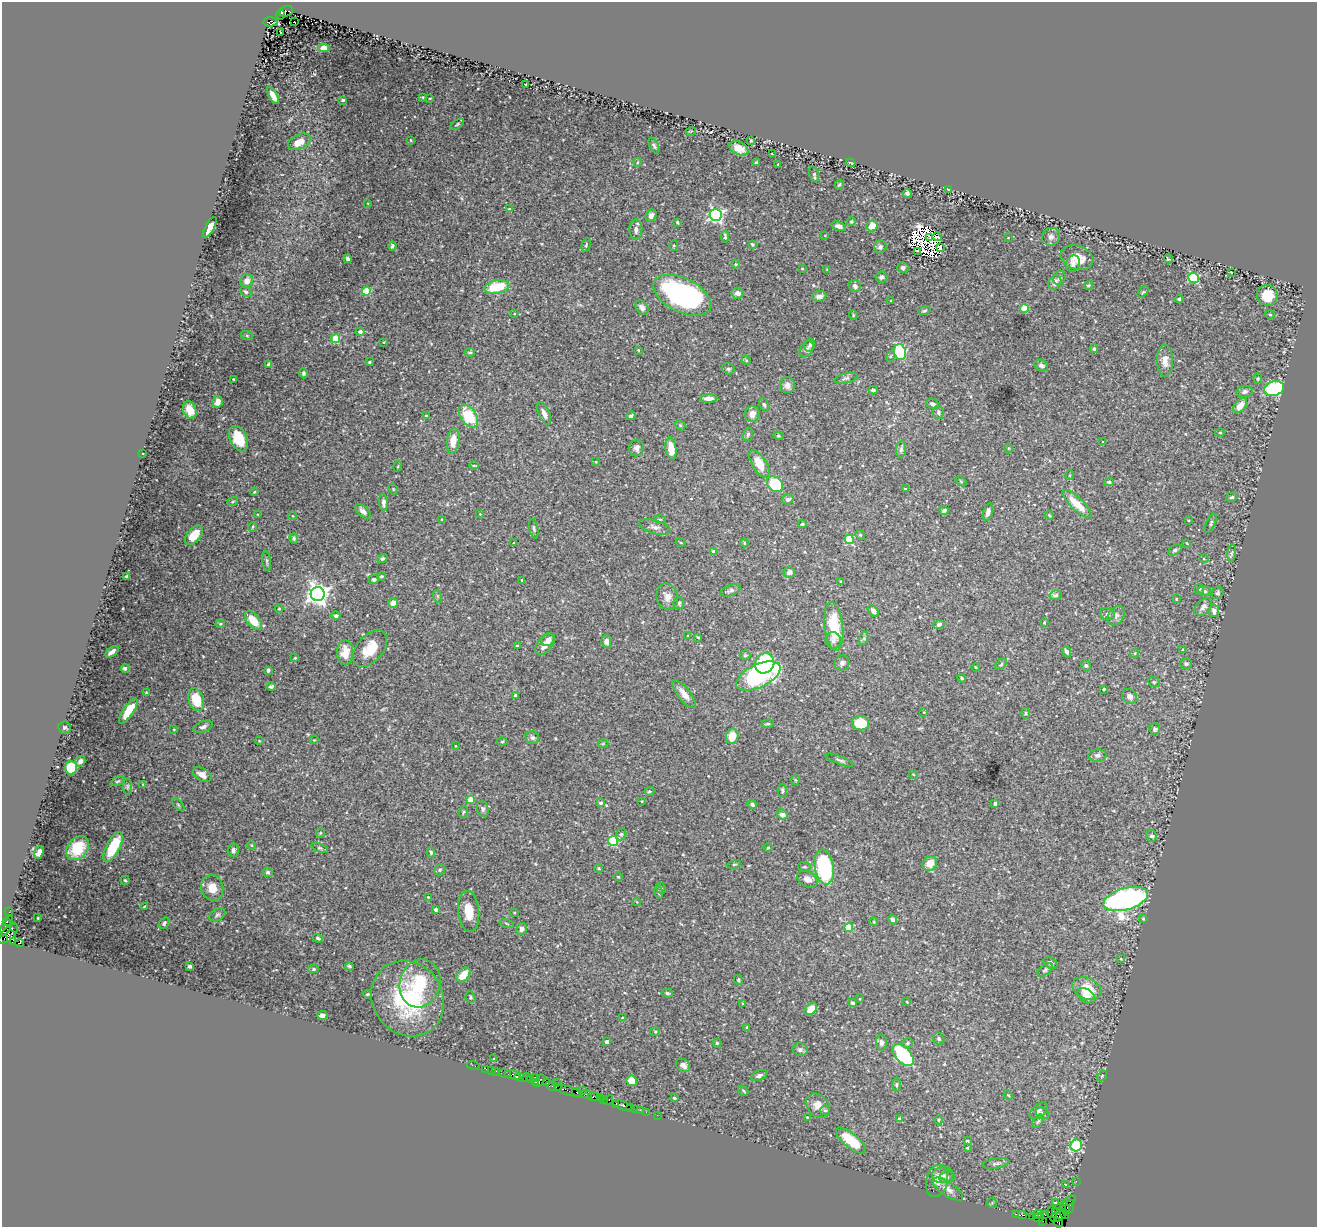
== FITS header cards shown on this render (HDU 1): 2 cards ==
NAXIS1  =                 1315
NAXIS2  =                 1225

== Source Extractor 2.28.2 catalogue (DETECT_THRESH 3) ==
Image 1315 x 1225 px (HDU 1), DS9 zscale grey, 1 PNG px = 1 image px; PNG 1319 x 1229 px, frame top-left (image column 1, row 1225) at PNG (2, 2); each listed source drawn as its Kron ellipse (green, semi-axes under 4 px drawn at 4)
Background 1.72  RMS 0.042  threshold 0.127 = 3 sigma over >= 5 px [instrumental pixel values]
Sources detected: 444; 14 with non-positive FLUX_AUTO (blend fragments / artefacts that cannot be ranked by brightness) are neither listed nor drawn; the other 430 listed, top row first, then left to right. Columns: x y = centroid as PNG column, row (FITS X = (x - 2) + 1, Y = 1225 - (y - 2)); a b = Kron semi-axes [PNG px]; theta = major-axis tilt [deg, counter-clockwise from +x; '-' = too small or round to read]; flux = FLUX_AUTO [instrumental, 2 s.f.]
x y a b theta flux
286 11 7 5 20 1100
280 14 5 3 - 1000
270 22 7 4 4 780
294 22 3 2 - 16
280 32 2 2 - 2.9
324 48 5 4 - 18
526 84 2 2 - 2.2
273 96 9 4 -60 21
422 97 3 3 - 2.4
430 98 3 2 - 2
343 100 3 3 - 5.6
457 124 8 3 34 3.7
691 131 5 3 - 2.2
411 140 3 2 - 2.2
751 140 3 2 - 2.3
299 142 12 7 25 33
654 146 9 4 -65 4.9
739 148 10 6 -26 25
772 154 3 2 - 1.8
638 162 4 3 - 2.3
756 163 4 3 - 5.2
850 163 5 2 - 2.1
778 164 3 2 - 1.8
814 174 8 5 -76 4.9
839 184 5 3 - 3.7
948 189 4 2 - 2
907 193 4 4 - 5.9
368 203 4 2 - 1.9
509 209 4 4 - 3.7
651 215 6 5 - 11
716 215 6 6 - 660
851 221 4 4 - 3.4
677 222 3 3 - 3
839 226 7 4 -17 11
872 226 6 5 - 25
210 227 11 4 61 22
636 230 10 6 -89 13
825 235 4 2 - 1.7
725 237 6 3 -84 5.2
929 237 3 2 - 2.8
937 237 5 2 - 6.7
1051 237 9 8 - 12
1008 238 2 2 - 1.5
752 244 3 3 - 3.9
586 245 7 4 76 3.8
674 245 5 4 - 3.1
392 246 4 3 - 5
880 247 6 6 - 7.5
940 248 4 3 - 4.9
918 251 3 2 - 8.1
1077 258 17 12 -18 46
348 259 4 4 - 7.1
1168 259 4 3 - 3
736 264 4 4 - 2.8
1073 264 8 6 72 11
903 267 5 5 - 8.1
802 268 4 3 - 2.1
827 269 4 2 - 1.8
1231 272 3 2 - 2.4
882 277 6 5 - 7
1059 278 7 6 - 7.2
1193 278 5 5 - 220
247 281 7 6 - 19
1055 283 7 6 - 18
1088 285 4 4 - 4.2
855 286 6 5 - 9.6
497 287 13 6 11 100
367 291 4 4 - 120
246 292 6 5 - 5.7
1143 292 6 4 44 4.3
738 293 6 5 - 16
682 295 31 17 -26 530
1267 295 10 10 - 47
819 296 7 5 8 12
1179 299 4 4 - 3.2
891 301 2 2 - 2.3
642 307 8 5 -54 11
1024 308 4 4 - 80
924 311 6 3 18 3.6
514 314 3 2 - 2.1
1270 314 4 4 - 3.2
853 315 4 4 - 2.8
360 332 4 4 - 9.7
247 336 6 4 -20 3.7
335 339 4 4 - 120
384 342 2 2 - 2.1
810 345 7 5 79 5.7
806 349 9 6 58 8.2
1094 349 4 4 - 7.7
638 350 3 3 - 2.5
470 352 5 4 - 4.4
900 352 8 6 -76 220
891 356 5 3 - 3.8
746 360 5 4 - 2.9
1165 361 16 8 -89 27
369 362 3 3 - 3.5
269 364 4 4 - 12
1041 365 7 5 -30 9.6
728 369 6 5 - 5.4
304 373 5 4 - 6.1
846 378 12 5 12 7.5
1258 378 5 4 - 3.8
233 379 2 2 - 2.1
787 385 8 7 - 13
1274 388 10 7 15 210
873 390 4 3 - 4.8
1245 392 8 5 14 8.2
709 398 8 4 1 16
217 402 6 5 - 22
932 404 7 5 -29 10
764 405 7 4 -68 5.1
1240 405 8 5 50 27
190 410 9 6 -68 29
938 412 7 5 -82 6.9
544 414 12 5 -66 17
752 414 8 7 - 17
426 416 3 3 - 2.4
468 416 13 7 -55 120
631 416 5 3 - 7.3
680 425 6 4 -44 4.1
1220 433 5 3 - 3.2
748 434 7 5 74 4.3
778 436 5 4 - 3.6
238 439 14 8 -64 84
453 441 13 6 82 31
1103 442 3 2 - 1.9
637 448 8 7 - 11
1008 448 5 3 - 3.2
671 449 11 5 -82 43
901 449 8 5 82 6.9
142 454 3 3 - 3.2
596 462 3 2 - 1.7
759 464 15 7 -58 52
474 465 4 3 - 2.3
398 466 5 3 - 3.3
1070 475 5 3 - 2.3
961 481 6 3 -37 2.8
1109 482 5 4 - 3.8
775 484 9 7 -44 150
393 489 5 3 - 2.8
905 489 4 3 - 2.9
254 492 4 3 - 2.3
1232 497 6 4 16 5.4
788 499 6 5 - 7
233 501 5 3 - 2.9
383 503 9 4 -86 8.2
1077 504 19 6 -44 51
363 511 9 5 -43 12
944 511 4 3 - 7.3
988 512 9 4 75 12
258 514 4 3 - 2.6
480 514 3 3 - 1.5
1049 515 4 3 - 2.8
293 516 4 3 - 1.8
442 519 3 3 - 2.6
660 519 5 3 - 3.4
1188 520 3 2 - 1.9
1211 523 10 4 67 6.4
802 524 4 3 - 3.3
252 527 5 3 - 2.3
655 527 16 6 -16 13
534 528 10 4 -80 5.8
194 535 11 6 49 52
860 535 5 4 - 3.9
294 538 5 4 - 4.5
849 539 5 4 - 100
513 543 3 2 - 1.8
681 543 5 3 - 2.3
744 543 4 3 - 2.2
1186 543 4 2 - 1.9
1175 550 7 4 30 5.5
714 551 4 3 - 11
1232 553 9 4 84 5.6
382 558 5 4 - 5.3
1204 559 4 3 - 2.1
267 561 10 3 -84 4.6
789 572 6 5 - 11
127 576 3 3 - 3.2
381 576 4 4 - 3.4
374 579 5 4 - 4.9
522 580 3 3 - 3.2
840 581 3 2 - 1.9
1199 589 5 5 - 4.3
731 590 10 5 20 8.1
1204 591 6 5 - 5.7
1218 593 6 5 - 5.3
318 594 7 7 - 1800
1056 595 6 5 - 6.4
437 596 6 4 -71 3.8
667 597 13 10 -75 22
1176 599 3 2 - 2
393 603 5 4 - 23
679 603 6 5 - 5.2
1203 607 10 7 47 11
279 609 4 3 - 2.3
873 611 6 4 -51 9.6
1214 611 6 5 - 10
1107 614 7 5 -18 5.8
336 616 4 4 - 12
1116 616 10 7 58 11
253 621 11 6 -50 50
1044 623 3 3 - 2.3
220 624 4 4 - 3
939 624 5 4 - 6.5
834 626 24 9 -84 110
688 635 3 2 - 1.8
698 637 4 3 - 2.5
864 638 7 4 73 5
548 640 7 5 37 14
833 640 8 7 - 12
606 641 6 5 - 9.8
545 644 13 7 51 26
517 646 4 3 - 4.4
370 649 22 13 50 65
1183 650 3 3 - 2.8
112 652 7 3 34 14
1066 652 6 4 -67 7.3
345 653 12 8 88 45
1135 653 4 3 - 2.7
745 655 5 5 - 3.9
295 658 4 3 - 2.3
765 663 10 9 - 200
842 663 8 7 - 8.8
1001 664 7 4 42 4.6
1186 664 6 5 - 6.3
1086 666 6 4 -72 4.7
976 667 4 3 - 3
125 668 4 3 - 6.9
268 670 4 3 - 4.6
758 676 24 11 26 390
962 678 4 3 - 3.9
1154 682 6 5 - 4.6
271 686 4 3 - 5
1104 689 3 3 - 4.3
146 693 4 3 - 2.8
684 694 17 6 -53 25
515 695 4 3 - 11
1129 696 8 7 - 12
196 700 12 7 -73 69
128 711 14 5 55 61
924 712 4 3 - 1.9
1025 713 5 3 - 3.3
861 723 8 7 - 76
768 724 6 4 6 4.3
65 727 6 6 - 5.8
203 727 10 5 19 8.6
174 729 3 2 - 2.6
1155 729 6 5 - 5.4
732 736 8 6 76 38
532 738 7 6 - 6.9
314 740 4 3 - 2.2
259 741 4 3 - 2.1
502 742 5 3 - 3
603 744 5 3 - 2.7
455 746 3 2 - 1.6
1097 755 9 6 6 8.5
840 760 15 3 -20 6.8
80 761 5 5 - 10
71 768 7 6 - 82
913 774 4 3 - 2.2
202 775 10 6 -31 19
795 780 5 3 - 2.7
118 781 7 4 26 4
143 784 4 3 - 2.1
127 786 8 4 90 4.8
782 790 7 4 -88 5
649 791 5 3 - 3.5
471 799 4 4 - 55
642 801 3 2 - 2
601 803 4 3 - 6.4
995 803 4 3 - 7
752 804 5 4 - 6.3
178 805 7 3 -45 3.5
483 809 8 5 -73 6.5
463 812 6 3 71 3.4
782 815 5 5 - 16
320 833 5 4 - 3.3
621 834 6 5 - 5.2
1152 836 6 5 - 6
613 841 5 5 - 220
252 845 4 3 - 2.3
113 847 16 7 62 99
78 848 13 10 46 63
320 848 9 4 -21 4.3
768 848 4 3 - 2.3
233 850 7 5 89 8.4
39 852 6 4 71 12
431 852 5 4 - 4.4
930 863 7 6 - 34
734 864 7 3 14 2.6
804 867 6 3 -7 3.6
824 867 17 9 -81 290
599 868 4 3 - 3.1
440 870 6 5 - 4.6
268 872 5 4 - 5.9
618 877 4 4 - 2.8
807 879 11 7 -29 19
125 880 4 3 - 3.3
212 888 13 11 -73 37
661 888 6 4 -46 4.2
658 892 6 4 -71 4.2
428 897 2 2 - 1.8
1126 899 23 11 16 1000
637 902 4 3 - 1.8
145 906 4 2 - 3
436 910 4 3 - 4.7
469 911 21 10 -85 56
9 912 2 2 - 32
514 912 3 2 - 2.1
217 915 8 5 31 5.9
38 918 3 2 - 2
893 919 5 4 - 6.5
1143 919 4 3 - 3
7 922 3 3 - 100
874 922 4 3 - 2.3
164 923 6 4 53 5.4
506 923 7 3 -19 3
6 926 11 4 63 550
849 928 4 4 - 86
522 929 6 5 - 9.8
8 934 12 6 46 1400
11 937 7 4 -76 1000
318 938 5 4 - 5
19 943 4 3 - 1200
1121 959 3 3 - 2.2
1050 963 7 5 -34 8
190 966 4 3 - 6.3
349 966 4 4 - 4.9
314 969 5 4 - 4.3
1045 970 9 5 39 5.8
463 975 8 5 48 37
739 980 5 4 - 4.2
420 983 24 20 77 120
1087 988 15 10 -23 69
667 993 6 4 -17 4.6
368 994 4 3 - 3.5
1086 996 10 6 -33 26
470 997 6 5 - 5.1
408 998 39 35 -54 300
860 999 4 2 - 1.9
907 1002 3 2 - 2
742 1003 3 2 - 2.3
853 1003 4 3 - 6.4
811 1009 7 5 45 32
322 1015 5 4 - 12
622 1018 4 3 - 2
747 1027 4 3 - 2.8
655 1032 5 4 - 3.5
939 1039 6 5 - 6.1
607 1042 4 3 - 16
717 1043 4 4 - 3.7
881 1043 8 5 -88 8.4
907 1043 6 4 23 4.9
800 1050 7 6 - 7.6
903 1055 13 7 -48 220
494 1059 3 2 - 2.2
473 1065 6 2 -19 46
683 1065 8 6 -38 16
486 1069 2 2 - 26
491 1070 2 2 - 26
496 1071 3 2 - 110
505 1074 7 3 -13 98
513 1075 8 3 -16 400
759 1075 8 5 20 7.4
1102 1076 6 4 46 2.9
536 1077 2 2 - 32
521 1078 6 2 -17 260
527 1078 4 2 - 150
531 1080 3 2 - 65
540 1081 7 3 54 500
632 1081 5 5 - 51
535 1082 4 2 - 170
547 1083 4 2 - 71
556 1083 3 2 - 160
896 1085 7 3 90 3.7
553 1086 8 3 -16 400
583 1090 3 2 - 520
568 1091 14 3 -17 670
743 1091 6 3 -46 3.3
577 1093 6 3 -28 300
587 1095 5 3 - 560
1008 1095 5 4 - 2.5
594 1097 6 3 -8 310
600 1098 2 2 - 48
674 1098 4 3 - 3.2
604 1099 4 3 - 93
608 1100 5 3 - 170
615 1104 3 2 - 82
622 1105 9 2 -20 170
818 1106 13 10 -45 28
630 1107 2 2 - 61
634 1109 2 2 - 71
640 1110 2 2 - 48
825 1110 5 4 - 4.6
1038 1111 10 6 42 9.2
646 1112 2 2 - 67
1042 1113 7 5 -32 6.5
657 1115 2 2 - 38
807 1117 3 3 - 1.8
899 1119 4 4 - 9.7
938 1120 4 3 - 2.7
1038 1121 7 4 54 5.4
851 1141 18 7 -39 94
967 1141 3 3 - 5.3
1076 1145 6 5 - 260
967 1148 3 2 - 2.7
996 1163 14 5 9 8.5
943 1175 11 8 8 13
947 1177 8 6 5 7
937 1181 16 11 77 23
1076 1181 2 2 - 46
1066 1185 4 3 - 2.4
948 1189 18 7 -34 19
1069 1201 7 3 29 510
1055 1202 3 2 - 2.6
992 1203 5 5 - 3.9
1069 1207 7 2 69 110
1065 1208 7 3 -66 440
1056 1211 3 3 - 460
1052 1212 6 5 - 850
1015 1214 3 2 - 65
1038 1214 5 2 - 4
1064 1214 5 2 - 90
1022 1215 4 2 - 200
1045 1215 2 2 - 97
1059 1216 9 5 31 530
1032 1217 2 2 - 35
1038 1218 5 2 - 160
1043 1221 2 2 - 14
1058 1223 5 3 - 85
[14 non-positive-flux detections neither listed nor drawn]